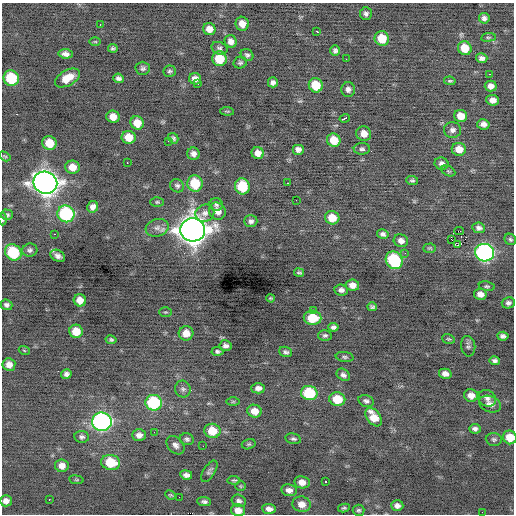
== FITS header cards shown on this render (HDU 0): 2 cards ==
NAXIS1  =                  512 / Axis length
NAXIS2  =                  512 / Axis length

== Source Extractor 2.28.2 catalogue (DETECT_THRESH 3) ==
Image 512 x 512 px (HDU 0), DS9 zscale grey, 1 PNG px = 1 image px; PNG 516 x 516 px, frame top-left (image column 1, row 512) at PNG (2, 3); each listed source drawn as its Kron ellipse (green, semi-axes under 4 px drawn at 4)
Background -0.191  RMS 0.9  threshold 2.7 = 3 sigma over >= 5 px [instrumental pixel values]
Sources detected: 170; all 170 listed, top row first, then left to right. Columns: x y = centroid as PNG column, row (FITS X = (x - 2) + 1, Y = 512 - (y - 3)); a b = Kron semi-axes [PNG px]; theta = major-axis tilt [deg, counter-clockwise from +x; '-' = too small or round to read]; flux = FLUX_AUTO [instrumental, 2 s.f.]
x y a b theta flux
366 14 6 6 - 180
484 18 5 5 - 200
100 24 2 2 - 41
242 24 7 6 - 500
209 29 6 6 - 470
316 31 3 3 - 240
488 37 7 3 7 88
382 38 7 7 - 1200
231 41 6 6 - 300
95 42 6 4 -1 77
113 48 4 3 - 110
219 48 8 6 -23 160
465 48 7 6 - 1100
335 51 5 4 - 160
66 54 7 5 -8 280
247 55 7 5 -40 140
482 58 6 5 - 230
219 59 7 7 - 1600
346 59 2 2 - 140
240 63 6 6 - 130
143 68 7 6 - 160
170 71 6 6 - 130
489 74 3 2 - 220
11 78 8 7 - 2900
67 78 13 7 30 900
119 78 5 4 - 180
195 79 6 5 - 310
450 81 6 4 -7 87
273 82 5 5 - 210
198 84 2 2 - 35
316 85 7 7 - 1500
491 86 6 5 - 330
348 89 7 7 - 240
493 100 6 5 - 370
227 111 7 2 -4 59
461 116 6 6 - 690
113 117 6 6 - 540
345 118 5 3 - 340
137 123 7 6 - 780
483 124 6 5 - 280
452 130 8 8 - 240
364 134 7 7 - 530
129 137 7 6 - 810
173 138 5 5 - 130
334 140 7 6 - 970
168 141 3 2 - 44
49 143 7 6 - 1100
298 149 6 5 - 270
362 149 8 6 1 140
459 149 7 6 - 660
258 153 6 6 - 420
193 154 6 6 - 260
5 156 6 4 -31 80
127 163 3 2 - 300
442 164 7 6 - 230
72 167 7 6 - 630
448 171 7 4 -25 95
412 180 6 4 -7 110
45 183 12 11 - 53000
195 183 8 7 - 1900
288 183 3 2 - 73
177 186 7 6 - 150
242 186 8 7 - 1900
296 200 2 2 - 52
157 202 6 4 0 91
216 204 6 6 - 160
93 207 6 5 - 330
217 211 9 8 - 450
205 213 9 8 - 290
66 214 8 8 - 6900
7 215 6 5 - 130
332 218 7 6 - 930
3 219 6 4 90 110
251 221 7 6 - 180
157 228 12 8 17 350
479 228 6 5 - 200
193 230 12 11 - 77000
459 231 4 2 - 540
54 234 2 2 - 190
383 234 6 4 -12 170
451 239 3 2 - 140
510 239 6 5 - 110
401 241 7 6 - 320
458 245 4 3 - 8100
429 248 6 4 4 82
30 250 7 6 - 160
13 252 9 7 -42 3400
405 253 2 2 - 150
485 253 9 8 - 14000
58 256 8 5 -31 240
394 260 9 8 - 4700
299 273 5 3 - 88
352 285 6 5 - 430
487 286 8 4 -11 110
341 290 7 5 -6 240
480 294 6 5 - 370
271 298 4 3 - 74
80 300 6 6 - 530
508 303 6 5 - 180
6 305 6 5 - 180
372 307 5 3 - 110
314 311 3 2 - 46
165 312 6 5 - 83
313 318 9 7 -2 1600
333 327 5 4 - 180
76 331 7 6 - 920
186 333 7 7 - 590
325 335 7 5 1 130
503 336 6 4 -5 190
448 339 6 4 -18 80
111 340 5 4 - 100
225 346 6 5 - 210
468 346 10 7 -82 160
24 350 5 3 - 59
217 351 6 4 -3 120
286 352 6 5 - 140
345 357 9 5 -6 130
495 361 5 4 - 160
9 365 6 6 - 370
66 374 5 5 - 190
445 374 6 5 - 310
343 375 7 5 -37 190
258 388 7 5 1 280
183 389 8 7 - 190
309 393 8 7 - 2900
471 395 7 6 - 450
487 398 9 8 - 260
337 399 8 7 - 1400
366 401 8 5 -16 170
233 402 6 4 1 74
154 403 8 8 - 4700
490 404 11 8 -21 380
254 411 7 6 - 600
374 417 10 6 -54 990
102 422 10 9 - 17000
475 429 5 4 - 190
212 431 8 7 - 1200
154 432 2 2 - 29
139 435 7 6 - 310
82 437 7 6 - 170
510 437 7 6 - 960
187 439 7 6 - 150
293 439 8 5 -12 130
494 439 8 6 -4 150
249 444 7 5 15 98
175 445 10 7 -48 270
203 446 2 2 - 26
111 462 9 7 -11 1600
62 466 7 6 - 420
209 471 12 6 58 190
186 475 6 4 -7 240
76 480 7 3 -8 68
234 480 6 3 -4 94
302 482 8 6 -10 450
325 482 3 3 - 300
241 486 5 5 - 71
289 490 8 6 -10 310
170 495 6 3 -25 68
179 497 2 2 - 350
49 499 3 2 - 130
6 501 6 5 - 310
204 501 7 4 -5 150
239 501 7 6 - 170
301 504 9 7 -14 520
397 506 6 5 - 240
344 508 6 4 10 97
269 509 7 5 -6 280
238 510 7 6 - 470
358 510 6 5 - 110
482 512 2 2 - 180
At the frame edge (FLAGS 8, measured only in part): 3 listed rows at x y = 3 219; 510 437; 238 510